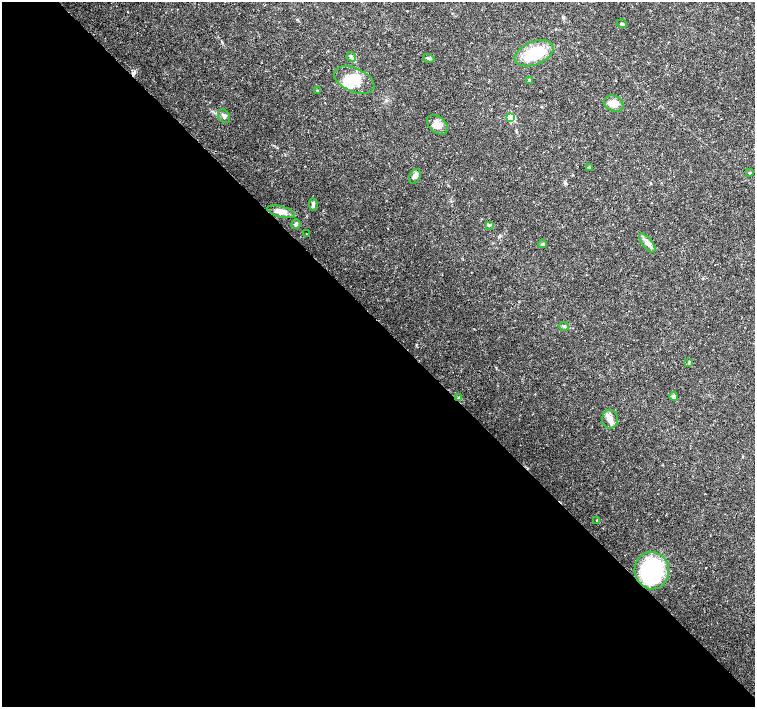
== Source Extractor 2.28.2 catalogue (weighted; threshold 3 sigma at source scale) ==
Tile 9 of 4 x 4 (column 1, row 3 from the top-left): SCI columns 1-1505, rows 1563-2971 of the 6027 x 6007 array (HDU 1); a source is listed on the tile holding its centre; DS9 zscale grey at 2 x 2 block average (1 PNG px = mean of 2 x 2 image px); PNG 757 x 709 px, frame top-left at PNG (2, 2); each listed source drawn as its Kron ellipse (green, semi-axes under 4 px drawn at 4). Shown black and unused: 54% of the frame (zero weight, under 3 of 4 exposures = <1% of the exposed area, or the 3 px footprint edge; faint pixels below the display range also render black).
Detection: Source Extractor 2.28.2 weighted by HDU 2 'WHT'; one run over the whole footprint, this tile lists its part. Background 0.0132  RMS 0.002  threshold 0.00896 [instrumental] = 3 sigma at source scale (4.5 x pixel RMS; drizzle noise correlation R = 1.50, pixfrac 1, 0.0396/0.0396 arcsec/px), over >= 5 px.
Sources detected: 30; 2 inside a brighter listed object's ellipse — not listed separately; the other 28 listed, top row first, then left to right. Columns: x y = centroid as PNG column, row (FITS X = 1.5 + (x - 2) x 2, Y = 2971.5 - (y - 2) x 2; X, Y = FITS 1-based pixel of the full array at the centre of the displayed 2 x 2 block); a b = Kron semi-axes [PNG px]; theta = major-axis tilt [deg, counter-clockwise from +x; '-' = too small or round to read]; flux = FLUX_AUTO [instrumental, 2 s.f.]
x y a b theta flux
622 24 5 3 - 0.69
534 53 20 11 21 19
351 57 5 4 - 1.1
429 58 6 3 -16 0.85
354 80 21 11 -24 11
530 80 4 3 - 0.5
317 90 2 2 - 0.47
614 104 10 7 -25 3.8
224 116 7 5 -62 1.4
511 118 3 3 - 26
437 125 12 8 -41 3.7
589 168 3 3 - 0.36
750 172 3 2 - 0.33
415 176 8 5 65 1.5
313 205 6 4 -86 1.3
281 212 14 5 -14 3.3
296 224 5 4 - 0.94
490 225 4 2 - 0.53
306 234 2 2 - 0.27
647 243 11 5 -51 2.3
542 244 4 3 - 0.65
564 326 5 3 - 0.68
689 362 4 3 - 0.52
674 396 4 4 - 0.97
459 397 4 3 - 0.45
610 419 9 7 -89 2.9
597 520 3 2 - 0.42
652 571 19 17 -84 44
Overlapping masked pixels (flux is a lower limit): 1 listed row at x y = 652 571
Diffuse or blended objects may show on this block-average render without a row.